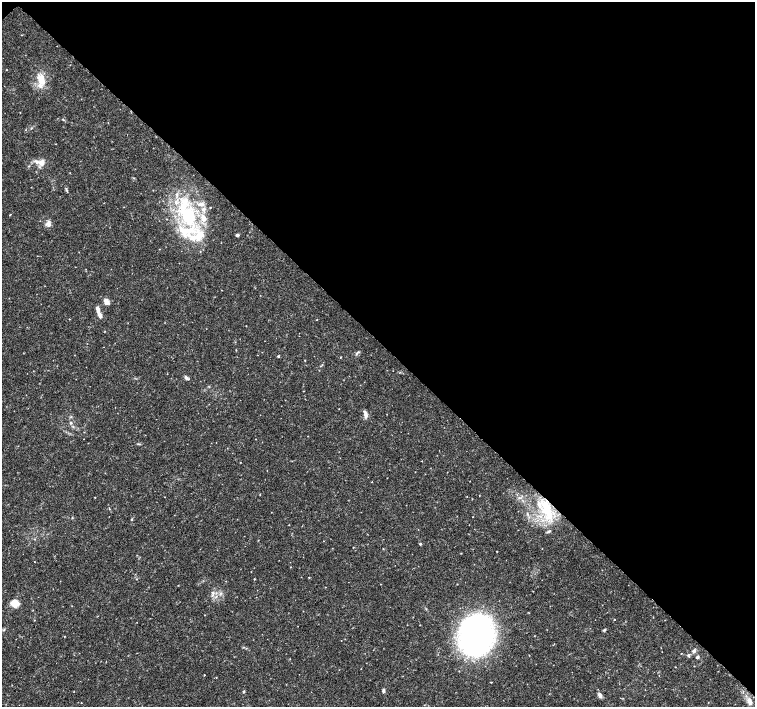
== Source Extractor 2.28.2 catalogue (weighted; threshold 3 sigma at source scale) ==
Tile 3 of 4 x 4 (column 3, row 1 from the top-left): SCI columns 3014-4518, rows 4386-5794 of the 6033 x 6019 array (HDU 1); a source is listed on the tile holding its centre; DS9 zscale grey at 2 x 2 block average (1 PNG px = mean of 2 x 2 image px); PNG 757 x 709 px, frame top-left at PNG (2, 2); no overlay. Shown black and unused: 48% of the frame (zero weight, under 3 of 4 exposures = <1% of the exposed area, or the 3 px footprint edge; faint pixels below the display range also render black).
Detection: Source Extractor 2.28.2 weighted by HDU 2 'WHT'; one run over the whole footprint, this tile lists its part. Background 0.0374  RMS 0.0037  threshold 0.0167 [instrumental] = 3 sigma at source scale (4.5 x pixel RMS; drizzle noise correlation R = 1.50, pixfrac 1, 0.0396/0.0396 arcsec/px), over >= 5 px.
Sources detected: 60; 8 inside a brighter listed object's ellipse — not listed separately; the other 52 listed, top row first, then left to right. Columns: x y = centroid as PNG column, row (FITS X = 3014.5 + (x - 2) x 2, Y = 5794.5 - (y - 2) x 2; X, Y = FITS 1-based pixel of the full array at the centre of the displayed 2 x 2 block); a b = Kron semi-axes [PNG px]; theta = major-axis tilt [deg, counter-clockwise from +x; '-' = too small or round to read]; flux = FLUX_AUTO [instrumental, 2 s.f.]
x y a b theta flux
7 70 2 2 - 0.28
41 79 15 9 -79 11
63 120 4 2 - 0.62
41 163 10 9 - 6.2
210 207 2 2 - 0.42
10 215 3 2 - 0.43
188 217 27 20 -88 66
48 224 8 6 -21 3.6
237 235 2 2 - 3.4
106 301 7 5 -56 4.1
98 309 9 4 -74 4.3
69 319 2 2 - 0.33
317 320 2 2 - 0.4
246 326 2 2 - 0.32
236 350 3 2 - 0.48
356 353 4 3 - 1
278 356 2 2 - 1.1
340 357 3 2 - 0.41
305 360 3 2 - 0.34
186 378 7 3 -41 2
365 414 10 4 -78 3.4
71 423 3 3 - 1.1
139 444 5 2 - 0.72
372 482 2 2 - 0.32
95 497 2 2 - 0.48
109 509 3 3 - 0.54
547 509 25 11 -69 31
527 514 3 3 - 0.91
549 531 6 3 29 1.3
420 544 3 3 - 1.3
353 547 2 2 - 0.33
497 551 2 2 - 0.32
290 567 2 2 - 0.35
309 577 2 2 - 0.37
254 579 3 2 - 0.54
213 593 5 3 - 1.9
15 603 9 7 -21 8.3
614 619 2 2 - 0.49
604 630 5 3 - 1
476 635 31 22 84 320
694 651 5 4 - 2.6
689 655 4 3 - 1.3
697 657 2 2 - 2.9
675 667 2 2 - 0.32
204 675 2 2 - 0.39
491 682 2 2 - 0.45
383 690 5 3 - 1.5
244 691 2 2 - 1.6
600 695 8 4 -72 2.7
750 701 10 5 -74 5.4
708 702 2 2 - 0.3
81 703 2 2 - 0.29
Overlapping masked pixels (flux is a lower limit): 1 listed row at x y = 547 509
Diffuse or blended objects may show on this block-average render without a row.